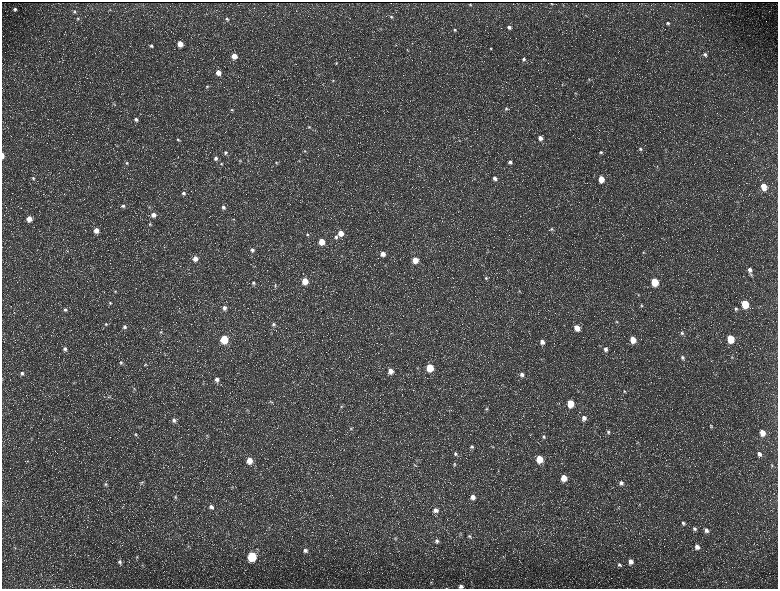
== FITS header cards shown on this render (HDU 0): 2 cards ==
NAXIS1  =                 1552 / length of data axis 1
NAXIS2  =                 1173 / length of data axis 2

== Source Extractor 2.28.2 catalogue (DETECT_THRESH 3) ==
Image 1552 x 1173 px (HDU 0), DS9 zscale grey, zoomed out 1/2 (1 PNG px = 2 x 2 image px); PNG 780 x 591 px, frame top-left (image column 1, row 1173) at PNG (2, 2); no overlay
Background 216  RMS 9.7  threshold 29.2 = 3 sigma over >= 5 px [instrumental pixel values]
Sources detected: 214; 36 cannot appear on this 1/2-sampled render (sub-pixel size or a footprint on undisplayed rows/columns) and are not listed; the other 178 listed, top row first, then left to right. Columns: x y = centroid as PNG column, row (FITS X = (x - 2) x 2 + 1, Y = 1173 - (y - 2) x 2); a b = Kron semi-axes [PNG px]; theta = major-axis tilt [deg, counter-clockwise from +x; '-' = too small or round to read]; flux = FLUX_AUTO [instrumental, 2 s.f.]
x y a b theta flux
551 3 2 1 - 1000
470 5 2 2 - 1500
15 9 4 3 - 4100
110 10 4 3 - 1200
74 11 5 5 - 3200
586 15 4 3 - 1400
391 17 4 4 - 3200
78 19 6 4 -59 3500
227 19 5 4 - 3300
668 23 4 4 - 3400
509 27 5 4 - 6300
381 28 3 2 - 1300
455 30 4 4 - 3200
412 43 4 3 - 1300
180 44 4 4 - 23000
151 46 5 4 - 4800
491 48 4 3 - 1900
407 50 4 3 - 1600
705 54 5 4 - 5100
234 56 5 4 - 22000
524 59 5 4 - 4900
336 63 4 4 - 2100
218 72 5 5 - 15000
589 79 3 3 - 1700
333 80 4 3 - 2000
562 84 3 3 - 1600
207 86 5 4 - 2700
575 93 4 3 - 1800
114 104 7 4 -43 3500
506 109 6 5 - 4700
232 110 4 4 - 2900
136 119 6 5 - 7500
309 127 4 4 - 2200
540 138 5 5 - 11000
178 139 5 5 - 3500
459 139 3 3 - 970
117 146 3 2 - 1000
640 149 6 5 - 5000
665 149 3 3 - 1500
305 151 4 3 - 2200
601 152 5 4 - 3900
225 153 6 5 - 5500
3 156 5 2 - 10000
216 158 5 5 - 6900
240 160 4 3 - 1900
299 161 4 3 - 1400
510 162 5 4 - 6000
127 163 4 4 - 2900
276 163 4 4 - 2500
221 164 5 5 - 3500
657 166 4 4 - 2100
33 178 5 4 - 3000
495 178 5 4 - 7900
601 179 5 4 - 33000
763 187 5 4 - 37000
183 193 5 5 - 5300
386 203 3 3 - 1300
123 206 5 4 - 4700
149 207 4 3 - 1600
223 207 6 5 - 7200
153 215 5 5 - 13000
29 219 5 5 - 21000
233 219 4 4 - 2000
150 224 5 4 - 2600
552 229 5 5 - 4100
96 230 5 5 - 18000
341 233 5 5 - 20000
307 234 5 4 - 3400
336 237 5 5 - 5100
322 241 5 4 - 31000
252 250 6 5 - 7500
67 251 4 2 - 1200
643 252 5 5 - 3100
383 254 5 5 - 16000
342 256 4 3 - 1400
195 259 5 5 - 16000
415 260 5 5 - 29000
254 266 4 3 - 1500
750 270 8 4 -71 9500
486 278 5 4 - 3500
305 281 5 4 - 40000
655 282 5 4 - 65000
253 283 4 4 - 3300
275 285 5 3 - 2200
115 291 4 4 - 2300
519 291 4 4 - 2300
638 294 4 3 - 2200
110 303 4 4 - 2500
745 304 5 4 - 88000
641 306 5 4 - 2500
224 308 6 5 - 7900
736 309 5 4 - 3600
65 310 5 5 - 4700
617 322 4 4 - 2300
106 324 5 4 - 3100
273 324 6 5 - 5900
125 327 5 5 - 5200
577 328 5 4 - 23000
161 332 5 4 - 3100
682 333 5 5 - 4000
224 339 5 4 - 90000
730 339 5 4 - 74000
633 340 5 4 - 31000
542 342 5 5 - 10000
65 349 5 5 - 6000
606 349 6 5 - 7700
732 357 5 3 - 2000
682 358 7 5 -58 6700
121 362 5 5 - 4000
145 364 6 4 8 2600
430 368 5 4 - 63000
390 371 6 5 - 16000
22 373 5 5 - 5100
522 374 6 5 - 7800
217 379 6 5 - 9600
74 382 6 2 67 1300
203 383 4 4 - 2100
134 388 5 3 - 2300
413 390 2 1 - 500
624 391 5 4 - 2600
109 397 5 2 - 1500
270 401 5 4 - 3100
570 403 5 4 - 52000
341 407 5 5 - 3800
487 409 5 4 - 3200
247 410 4 3 - 2000
584 418 6 5 - 9800
174 420 6 5 - 6600
711 426 6 5 - 4000
351 428 5 5 - 3900
595 431 3 2 - 1100
608 432 5 4 - 3500
762 433 6 5 - 22000
136 434 5 5 - 3000
207 436 5 5 - 3200
544 437 6 5 - 4000
31 438 4 2 - 1500
637 443 7 4 -48 3100
472 447 5 5 - 4600
493 447 4 3 - 1800
455 454 6 5 - 5000
759 454 6 5 - 8700
539 459 5 4 - 52000
249 460 6 6 - 25000
27 461 4 3 - 1900
454 464 5 4 - 3300
415 465 5 4 - 3100
772 465 5 3 - 2100
564 478 5 5 - 32000
142 482 5 4 - 2500
621 483 7 6 - 8300
106 484 7 6 - 5700
232 487 4 3 - 2100
175 497 5 5 - 3700
473 497 5 5 - 12000
639 505 5 3 - 2000
211 507 6 5 - 8300
618 508 5 3 - 2200
435 510 6 6 - 11000
683 523 6 5 - 5600
694 529 6 5 - 5700
706 530 7 5 -61 8800
469 536 7 5 -43 4500
395 539 5 4 - 2600
437 541 6 5 - 6000
188 547 5 3 - 2400
697 547 6 6 - 12000
15 548 5 2 - 1600
305 550 5 5 - 6500
252 556 5 5 - 160000
137 557 4 4 - 2100
503 557 6 3 -37 2000
120 562 6 5 - 5700
630 562 6 5 - 13000
619 565 6 5 - 4900
431 582 4 4 - 2600
461 586 5 4 - 7100
446 588 3 2 - 810
At the frame edge (FLAGS 8, measured only in part): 3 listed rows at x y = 3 156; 461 586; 446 588
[36 sub-pixel or undisplayed-footprint detections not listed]